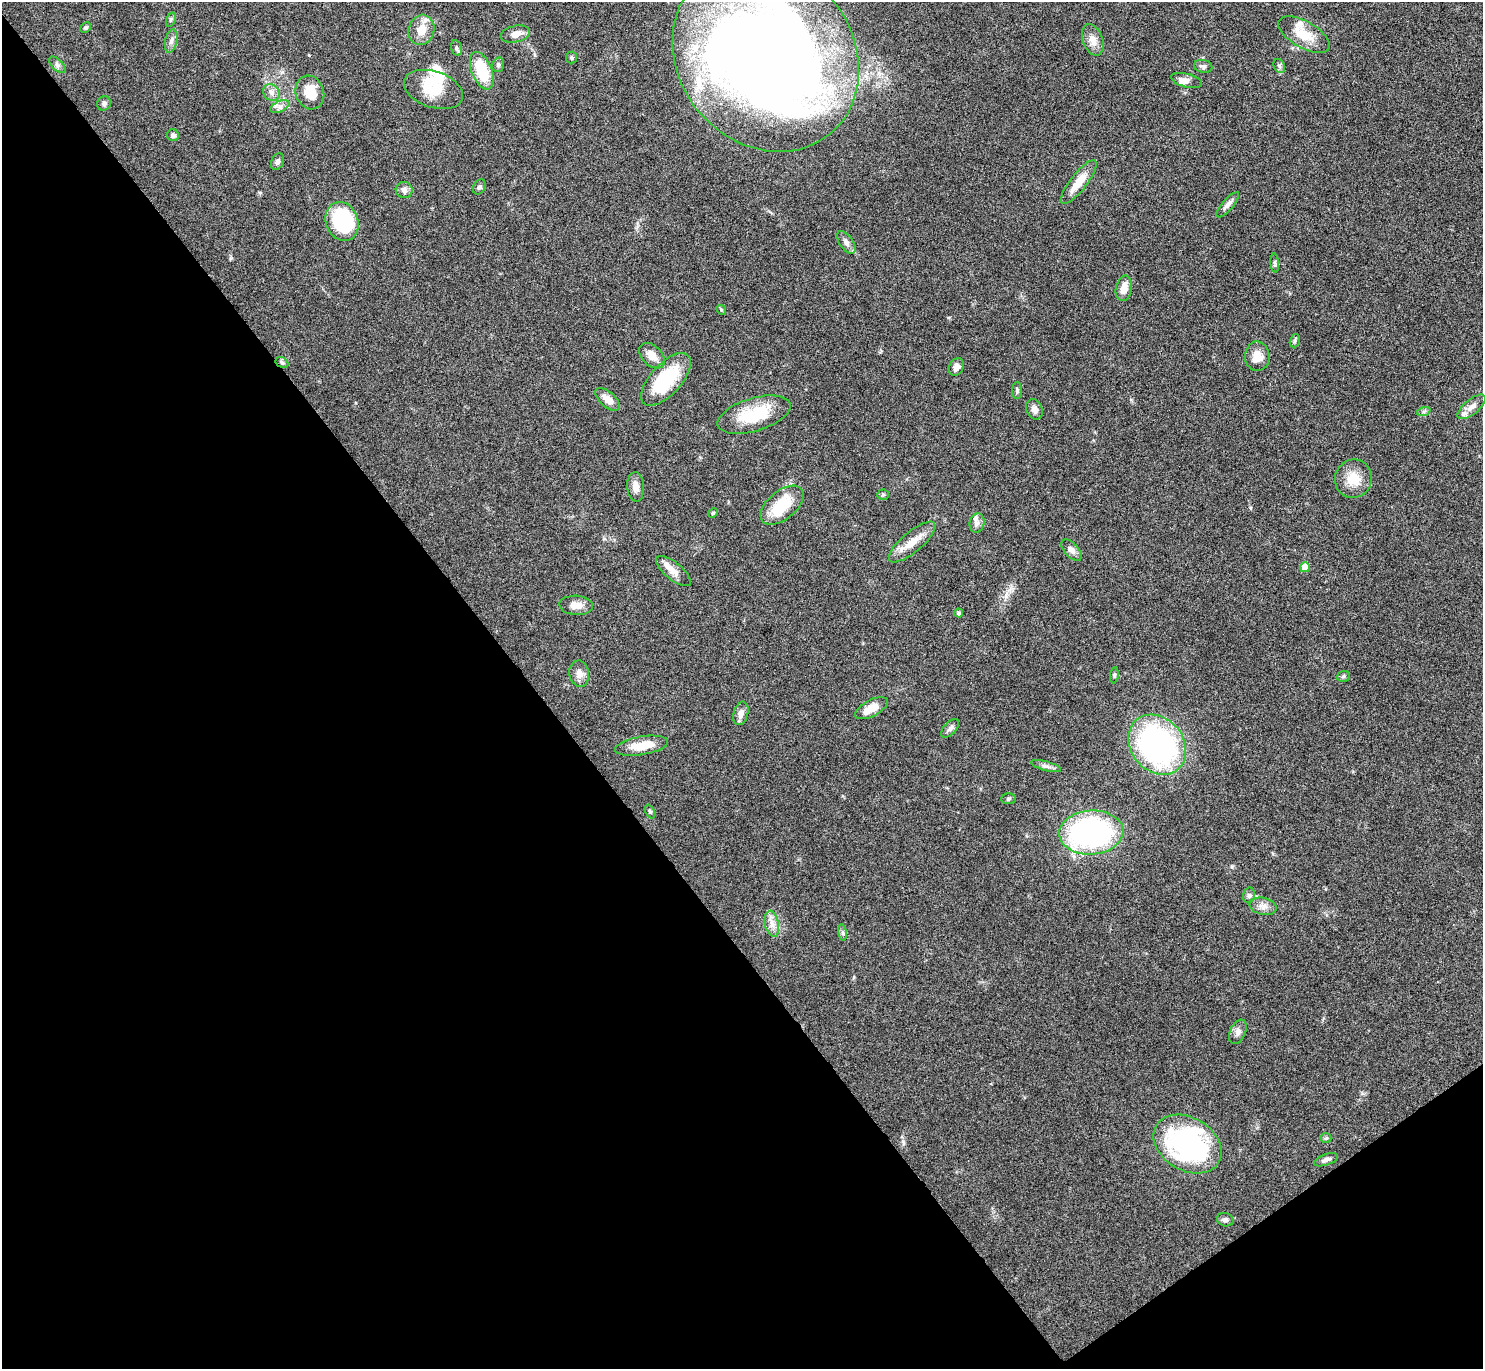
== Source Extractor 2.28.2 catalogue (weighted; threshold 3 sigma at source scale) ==
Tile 14 of 4 x 4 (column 2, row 4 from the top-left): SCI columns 1482-2962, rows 159-1525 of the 5928 x 5923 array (HDU 1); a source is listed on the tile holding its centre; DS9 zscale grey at full resolution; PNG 1485 x 1371 px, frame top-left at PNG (2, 2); each listed source drawn as its Kron ellipse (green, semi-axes under 4 px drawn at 4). Shown black and unused: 39% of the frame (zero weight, under 4 of 8 exposures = <1% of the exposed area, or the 3 px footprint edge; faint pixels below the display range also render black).
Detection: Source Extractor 2.28.2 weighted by HDU 2 'WHT'; one run over the whole footprint, this tile lists its part. Background 0.0656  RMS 0.005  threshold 0.0205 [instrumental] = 3 sigma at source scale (4.09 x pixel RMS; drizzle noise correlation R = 1.36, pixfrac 0.8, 0.05/0.05 arcsec/px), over >= 5 px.
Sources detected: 88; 3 inside a brighter object's white glare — neither listed nor drawn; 8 inside a brighter listed object's ellipse — not listed separately; the other 77 listed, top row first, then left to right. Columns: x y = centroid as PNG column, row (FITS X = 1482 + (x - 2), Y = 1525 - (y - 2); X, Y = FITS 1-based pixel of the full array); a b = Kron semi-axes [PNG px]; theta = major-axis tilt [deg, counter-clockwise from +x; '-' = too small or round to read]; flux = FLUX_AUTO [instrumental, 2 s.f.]
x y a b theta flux
171 20 7 4 71 0.81
86 28 6 4 43 0.84
421 30 15 13 74 7.1
515 34 15 8 13 3.7
1304 35 29 13 -30 11
1093 40 16 10 -69 4.2
171 41 12 6 79 1.9
456 48 8 5 -76 1
766 56 101 87 -50 760
572 57 6 6 - 0.85
57 65 10 5 -46 1.3
498 65 7 5 74 1.1
1203 66 9 6 -13 1.3
1279 66 7 5 -62 1
482 71 20 10 -68 20
1186 80 16 6 -14 2.8
433 89 30 18 -18 13
271 92 9 7 -48 2.2
310 92 17 14 -71 9.3
104 103 7 6 - 1.5
280 106 10 5 24 1.7
173 135 6 5 - 1.4
277 161 8 6 66 1.5
1079 182 27 8 52 8.6
479 187 8 5 64 1.1
404 190 8 8 - 2
1228 205 16 5 49 2.2
342 221 20 16 -69 38
846 242 13 6 -55 2.1
1275 263 9 3 -85 0.91
1124 288 13 8 79 5.1
721 310 5 4 - 0.54
1295 341 7 5 71 0.77
652 356 15 10 -45 4.9
1257 356 14 12 -88 6.3
282 362 7 5 -29 0.9
956 367 9 7 63 2.8
666 379 33 15 48 28
1017 391 8 4 -90 0.9
608 399 15 7 -41 4.5
1472 407 17 7 39 3.2
1034 409 10 8 -67 2.3
1424 411 7 4 19 0.89
754 415 38 16 17 20
1353 479 19 18 - 9.2
636 487 15 8 -86 3.4
883 495 5 5 - 0.7
782 505 25 14 39 16
713 513 5 4 - 0.55
977 523 9 7 76 2
912 542 29 10 40 7.9
1071 550 13 7 -47 2.3
1305 567 5 5 - 6
674 571 21 8 -39 3.9
576 605 17 9 -4 4.3
959 613 4 4 - 1.2
579 674 13 9 -81 3.5
1114 675 8 4 82 0.71
1343 676 6 5 - 0.9
871 708 18 8 28 7.4
741 713 12 7 75 3.1
950 728 11 6 46 1.6
1157 745 32 26 -50 130
641 746 27 9 9 8.9
1046 766 15 5 -16 1.8
1008 799 7 5 1 0.73
650 811 7 4 -63 0.77
1091 833 32 22 3 110
1249 895 8 6 76 1.2
1263 906 14 8 -13 3.1
772 924 13 7 -79 3.1
843 932 8 4 -81 0.89
1238 1032 13 7 66 2.3
1326 1138 5 5 - 0.68
1188 1144 36 26 -31 89
1326 1160 12 5 19 1.9
1225 1220 8 6 -14 1.3
Isophote crosses this tile's border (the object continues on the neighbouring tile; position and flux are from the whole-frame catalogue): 1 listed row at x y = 766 56